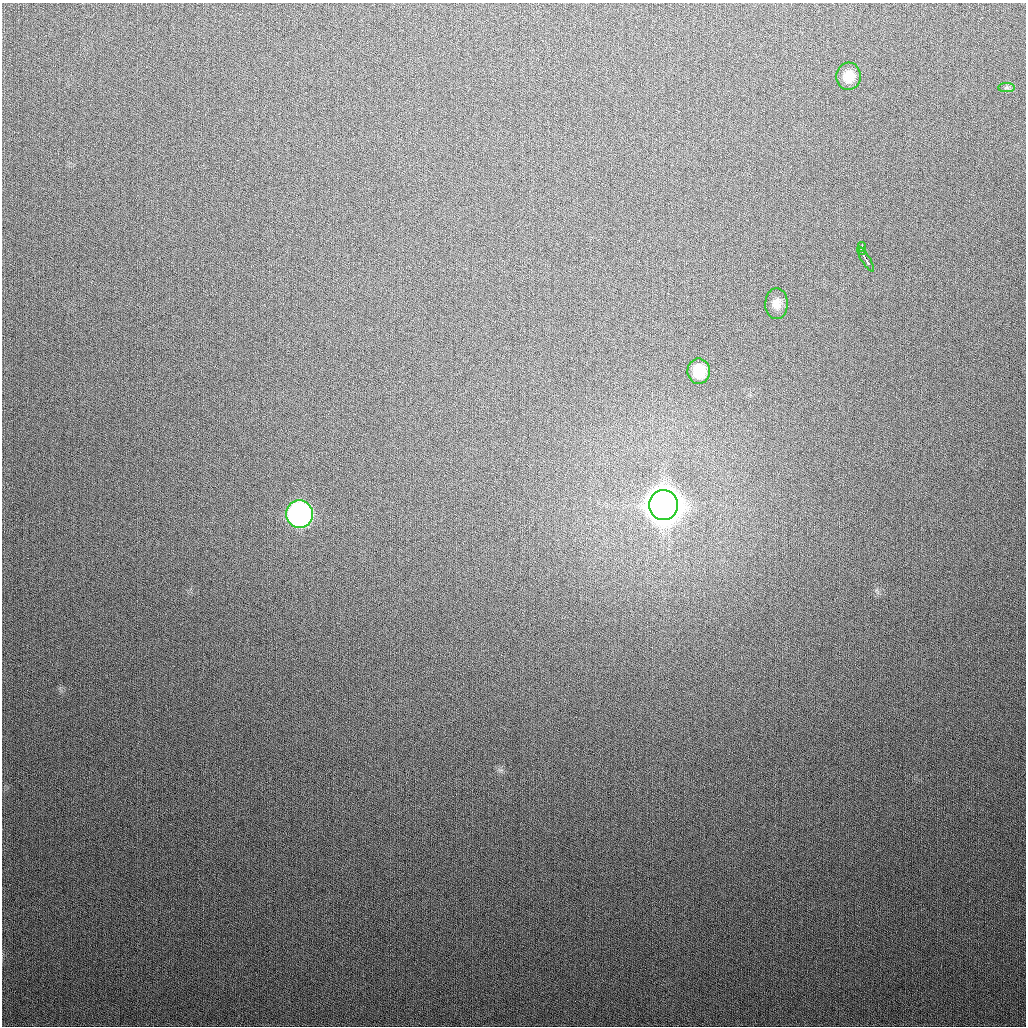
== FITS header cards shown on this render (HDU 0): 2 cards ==
NAXIS1  =                 1024
NAXIS2  =                 1024

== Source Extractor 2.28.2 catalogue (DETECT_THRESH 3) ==
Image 1024 x 1024 px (HDU 0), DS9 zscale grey, 1 PNG px = 1 image px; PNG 1028 x 1028 px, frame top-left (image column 1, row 1024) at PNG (2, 3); each listed source drawn as its Kron ellipse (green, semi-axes under 4 px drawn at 4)
Background 314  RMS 12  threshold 36.4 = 3 sigma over >= 5 px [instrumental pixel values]
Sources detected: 9; all 9 listed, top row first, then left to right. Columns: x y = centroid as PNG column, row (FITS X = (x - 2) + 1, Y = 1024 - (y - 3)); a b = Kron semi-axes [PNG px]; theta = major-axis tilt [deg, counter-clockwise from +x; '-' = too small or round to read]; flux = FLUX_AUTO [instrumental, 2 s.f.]
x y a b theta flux
848 76 14 12 85 1.2e+04
1007 88 8 4 0 1.9e+03
862 247 5 2 - 2.2e+03
862 251 4 2 - 2.0e+03
866 259 14 2 -60 6.5e+03
776 304 15 11 89 7.4e+03
699 371 12 11 - 2.2e+04
663 505 15 14 - 3.3e+06
299 514 14 13 - 3.6e+05